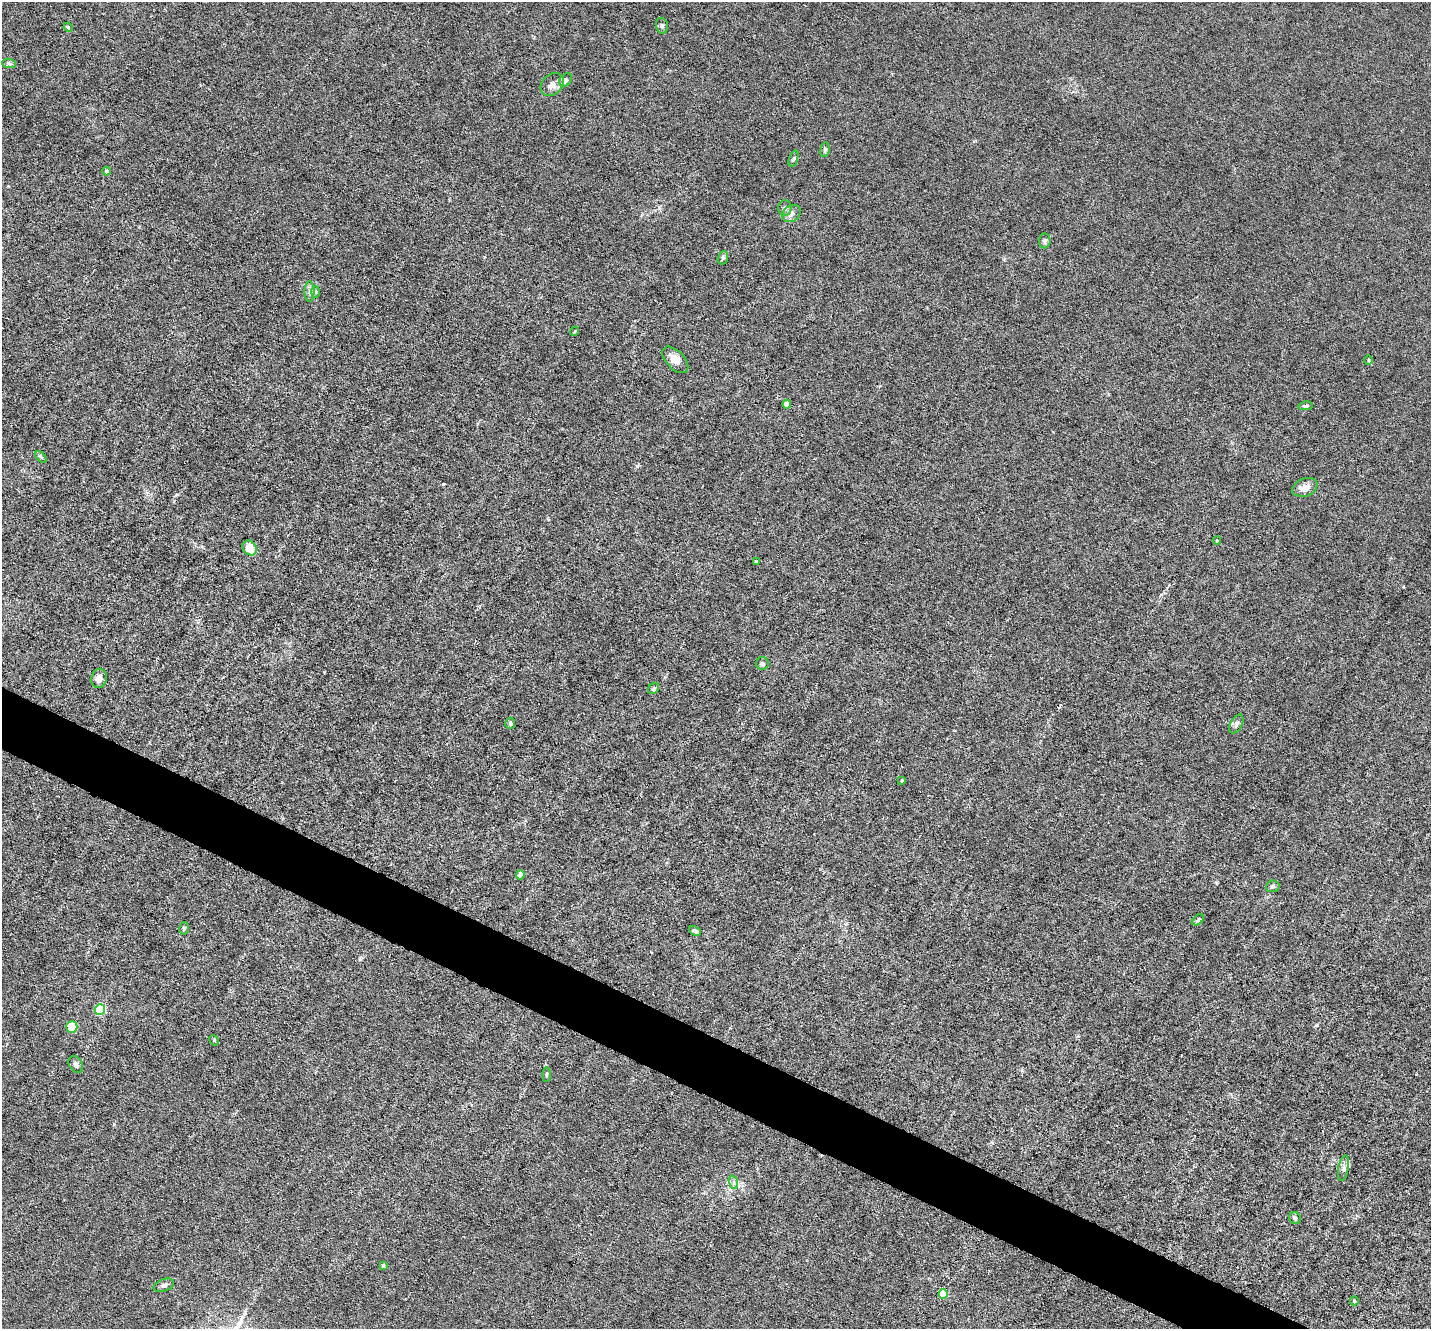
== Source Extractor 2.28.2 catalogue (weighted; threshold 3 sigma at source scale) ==
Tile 6 of 4 x 4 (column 2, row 2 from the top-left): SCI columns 1430-2858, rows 2934-4260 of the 5717 x 5729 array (HDU 1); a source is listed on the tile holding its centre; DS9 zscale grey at full resolution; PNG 1433 x 1331 px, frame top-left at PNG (2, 2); each listed source drawn as its Kron ellipse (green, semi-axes under 4 px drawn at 4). Shown black and unused: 4% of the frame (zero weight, under 3 of 6 exposures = <1% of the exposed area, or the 3 px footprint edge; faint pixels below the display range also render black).
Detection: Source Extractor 2.28.2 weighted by HDU 2 'WHT'; one run over the whole footprint, this tile lists its part. Background 0.0113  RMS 0.0037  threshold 0.015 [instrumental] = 3 sigma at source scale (4.09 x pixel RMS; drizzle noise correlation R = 1.36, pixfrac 0.8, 0.05/0.05 arcsec/px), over >= 5 px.
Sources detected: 49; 2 inside a brighter listed object's ellipse — not listed separately; the other 47 listed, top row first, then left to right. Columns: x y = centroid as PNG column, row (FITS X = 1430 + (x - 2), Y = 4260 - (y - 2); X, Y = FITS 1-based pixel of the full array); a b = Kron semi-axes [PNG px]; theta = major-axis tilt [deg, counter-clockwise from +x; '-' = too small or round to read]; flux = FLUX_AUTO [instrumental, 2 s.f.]
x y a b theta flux
662 26 8 6 -75 0.73
68 27 5 4 - 0.37
9 63 7 4 -1 0.67
566 80 7 5 52 1.1
552 85 13 10 46 2.1
825 150 7 4 83 0.76
794 159 8 3 71 0.52
107 171 4 4 - 0.88
785 208 8 6 90 0.96
791 214 10 7 38 2
1045 241 7 6 - 0.84
723 258 7 5 70 0.63
310 292 10 5 90 1.2
316 292 6 4 88 0.6
575 331 5 3 - 0.41
675 360 16 9 -46 3.3
1369 360 5 3 - 0.33
787 404 4 4 - 4
1305 406 7 4 8 0.61
41 457 7 4 -45 0.62
1305 487 13 9 22 3.3
1217 540 4 3 - 0.47
250 548 8 6 -55 5.1
756 561 4 3 - 0.41
762 663 6 6 - 0.8
99 678 10 7 75 2
654 688 6 5 - 0.76
510 723 6 5 - 0.68
1236 724 10 6 61 1
902 780 3 3 - 0.53
520 875 4 4 - 2.7
1273 886 7 5 8 0.71
1198 920 7 4 45 0.6
184 928 6 5 - 0.58
695 931 6 4 -27 1
100 1009 5 5 - 36
72 1027 6 5 - 9.3
214 1040 5 3 - 0.34
76 1065 9 6 -60 1.1
547 1074 7 3 88 0.4
1343 1168 13 5 80 1.2
733 1182 7 4 -71 0.88
1295 1218 6 5 - 0.73
383 1266 4 4 - 0.73
164 1285 11 6 20 1.3
943 1294 5 5 - 16
1354 1301 4 4 - 0.48
Unlisted compact peaks at least as high as the median listed source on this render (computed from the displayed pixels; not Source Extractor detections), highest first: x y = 637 466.